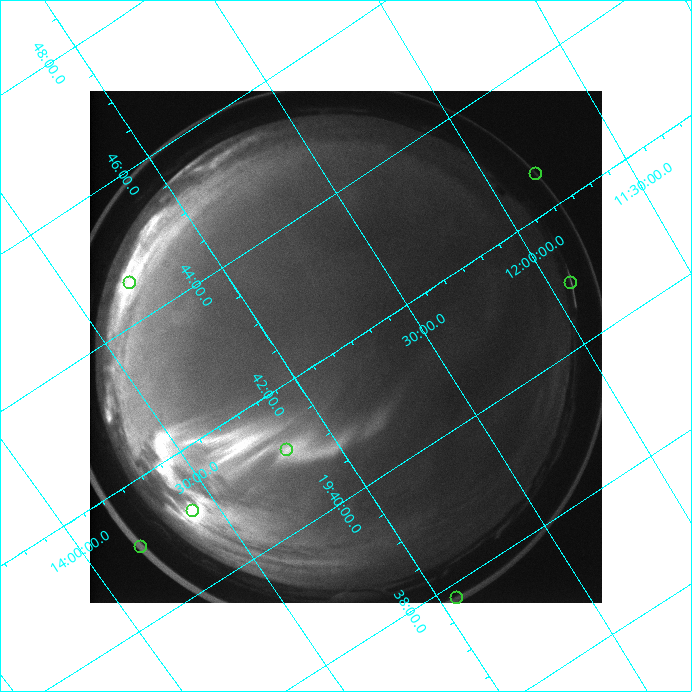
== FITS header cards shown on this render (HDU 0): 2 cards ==
NAXIS1  =                  512 /
NAXIS2  =                  512 /

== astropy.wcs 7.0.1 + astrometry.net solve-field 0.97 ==
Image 512 x 512 px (HDU 0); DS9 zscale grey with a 90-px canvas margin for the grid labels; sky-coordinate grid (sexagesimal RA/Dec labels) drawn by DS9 from the SOLVED WCS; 7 Tycho-2 reference stars matched to detected sources circled (green)
Header WCS: none
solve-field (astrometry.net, Tycho-2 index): SOLVED blind (the file carries no WCS)
Solved WCS: RA---TAN-SIP/DEC--TAN-SIP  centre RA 19:41:58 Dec +12:47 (295.49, +12.78 deg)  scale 13.4 arcsec/px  FOV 114.7' x 114.1'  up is +123 deg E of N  parity flipped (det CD > 0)
(file carries no celestial WCS; the grid is the blind solution)
Tycho-2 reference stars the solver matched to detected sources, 7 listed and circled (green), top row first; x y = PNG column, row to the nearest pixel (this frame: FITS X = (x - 90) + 1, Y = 512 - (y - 91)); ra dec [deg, ICRS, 3 dp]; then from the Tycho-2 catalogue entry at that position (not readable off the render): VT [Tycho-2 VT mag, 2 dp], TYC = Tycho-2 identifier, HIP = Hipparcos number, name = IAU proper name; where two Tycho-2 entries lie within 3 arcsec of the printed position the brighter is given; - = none
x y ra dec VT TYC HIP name
536 174 295.642 +11.827 5.37 1065-3144-1 96957 -
130 283 296.142 +13.303 6.24 1069-3885-1 97139 -
571 283 295.223 +11.924 7.63 1065-2683-1 - -
287 450 295.284 +13.171 7.31 1069-3640-1 96845 -
193 511 295.281 +13.582 8.31 1069-1564-1 96844 -
141 547 295.273 +13.816 5.98 1069-3884-1 96840 -
457 598 294.447 +12.939 8.18 1064-1471-1 96555 -